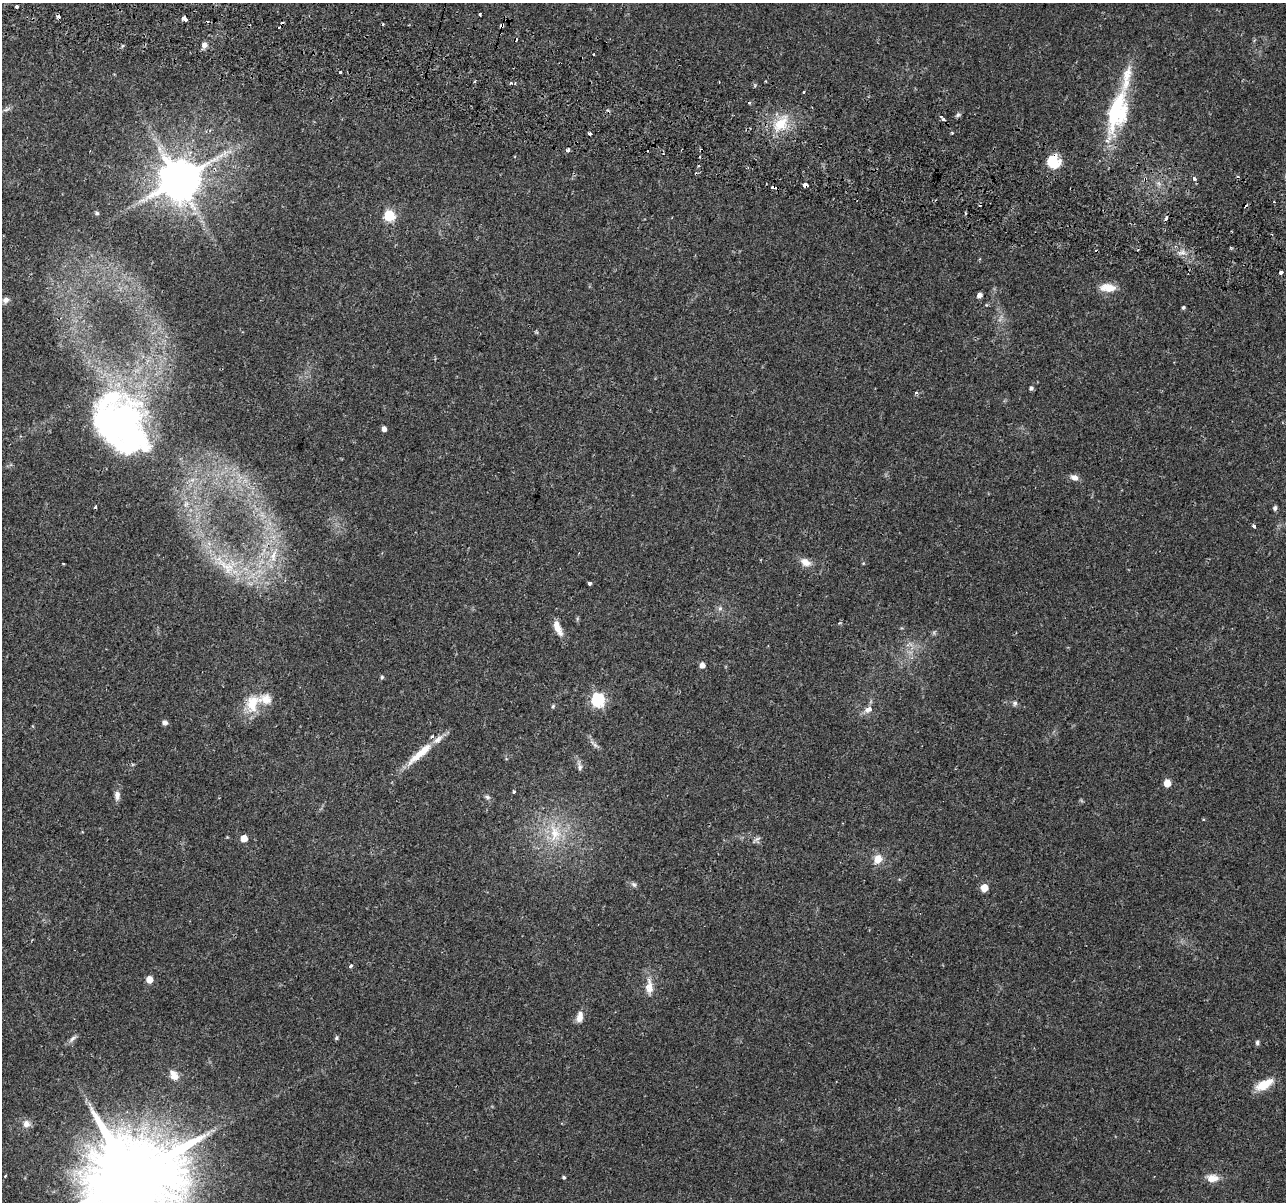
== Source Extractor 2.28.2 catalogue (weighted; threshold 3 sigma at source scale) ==
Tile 11 of 4 x 4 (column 3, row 3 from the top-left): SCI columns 2635-3918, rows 1494-2693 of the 5279 x 5444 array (HDU 1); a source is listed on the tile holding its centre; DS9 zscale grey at full resolution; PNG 1288 x 1204 px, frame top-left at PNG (2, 3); no overlay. Shown black and unused: <1% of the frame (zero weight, under 2 of 3 exposures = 5% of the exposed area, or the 3 px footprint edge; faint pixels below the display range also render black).
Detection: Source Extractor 2.28.2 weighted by HDU 2 'WHT'; one run over the whole footprint, this tile lists its part. Background 0.0342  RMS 0.0034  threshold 0.0154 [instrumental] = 3 sigma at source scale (4.5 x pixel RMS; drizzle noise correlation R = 1.50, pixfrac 1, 0.0396/0.0396 arcsec/px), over >= 5 px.
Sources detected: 102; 1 inside a brighter object's white glare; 12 cosmic-ray / hot-pixel residue — not listed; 5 inside a brighter listed object's ellipse — not listed separately; the other 84 listed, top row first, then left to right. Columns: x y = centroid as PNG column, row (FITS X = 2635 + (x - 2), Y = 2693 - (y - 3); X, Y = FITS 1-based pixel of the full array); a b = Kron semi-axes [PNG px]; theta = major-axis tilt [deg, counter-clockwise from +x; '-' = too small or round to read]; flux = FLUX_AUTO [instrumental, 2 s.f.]
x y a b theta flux
17 7 4 3 - 1.5
480 14 3 3 - 0.73
58 17 4 4 - 1.6
184 18 5 4 - 4.5
502 26 4 3 - 6.3
204 45 7 7 - 1.4
593 54 3 2 - 0.42
340 72 3 3 - 2.1
510 83 4 4 - 0.44
749 102 3 3 - 1.4
6 110 9 4 14 0.77
1115 111 59 19 73 27
958 115 6 5 - 0.73
780 124 23 16 41 9.2
590 133 3 3 - 2.4
952 133 4 3 - 0.37
568 150 4 3 - 1.1
1054 162 14 13 - 8.3
1194 178 5 4 - 1.2
179 180 12 11 - 1400
805 185 4 3 - 12
774 187 5 3 - 2.6
1274 202 3 2 - 0.74
97 213 5 5 - 0.69
966 213 3 2 - 0.36
389 216 6 6 - 27
1166 218 3 3 - 2.2
1182 253 11 4 0 1.4
1281 272 4 3 - 3.5
1108 288 21 10 -3 4.4
979 295 5 4 - 1.5
5 300 9 8 - 1.5
1183 307 4 4 - 0.61
1031 388 4 4 - 0.73
916 393 4 3 - 0.73
117 426 64 48 -48 110
384 429 4 4 - 1.8
1074 477 10 7 -18 1.8
95 507 4 3 - 0.86
1275 508 5 4 - 0.86
1254 526 4 3 - 0.71
273 556 19 8 76 4.3
806 562 13 9 -30 2.9
63 564 3 2 - 0.27
226 566 37 14 -36 13
589 583 3 3 - 1.3
720 608 6 6 - 0.78
558 628 20 7 -66 3.6
702 665 5 5 - 2.2
382 677 5 5 - 0.47
598 700 6 6 - 57
252 703 25 16 76 8.6
1015 703 7 6 - 0.83
553 706 5 4 - 0.53
869 709 10 7 14 2.1
165 723 8 5 -12 0.97
594 744 14 4 -45 1.2
420 753 43 9 41 8.7
580 767 11 6 -83 1.1
1167 783 5 5 - 6.2
513 791 3 3 - 0.84
117 795 12 7 -89 1.7
487 797 9 5 -25 0.8
555 833 28 15 -83 11
244 838 5 5 - 4.6
757 839 12 4 33 0.81
877 859 12 9 61 3.7
634 884 8 5 -48 0.8
984 888 5 5 - 5.9
351 966 3 3 - 2
149 979 5 5 - 4.9
649 987 20 10 -87 4.3
580 1017 13 7 80 2.6
73 1038 12 5 47 1.2
336 1038 5 4 - 0.62
1257 1042 5 5 - 0.73
174 1075 14 10 -55 3
1264 1084 22 9 27 6.3
26 1124 10 10 - 2.2
208 1133 10 4 55 1.2
5 1176 3 3 - 0.31
131 1177 25 22 51 6000
564 1177 3 3 - 0.58
1212 1178 15 9 3 3.5
Overlapping masked pixels (flux is a lower limit): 7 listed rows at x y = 17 7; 58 17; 502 26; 1054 162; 179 180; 805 185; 774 187
Isophote crosses this tile's border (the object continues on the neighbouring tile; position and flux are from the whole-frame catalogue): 2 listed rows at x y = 17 7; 131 1177